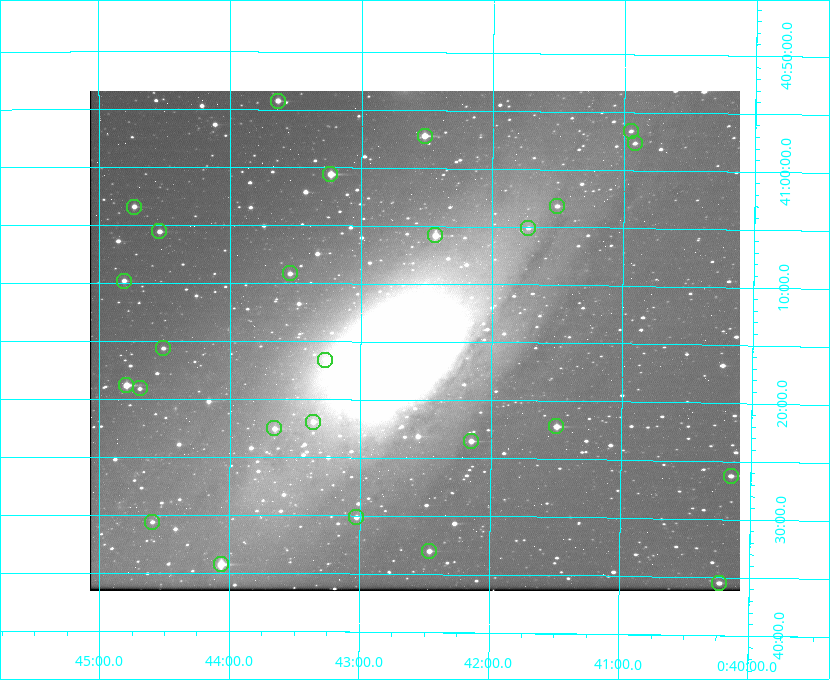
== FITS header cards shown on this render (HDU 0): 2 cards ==
NAXIS1  =                  650 / Width of table row in bytes
NAXIS2  =                  500 / Number of rows in table

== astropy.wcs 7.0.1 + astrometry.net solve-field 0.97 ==
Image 650 x 500 px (HDU 0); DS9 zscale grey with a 90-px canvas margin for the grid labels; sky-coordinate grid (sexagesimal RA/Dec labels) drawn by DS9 from the SOLVED WCS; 26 Tycho-2 reference stars matched to detected sources circled (green)
Header WCS: none
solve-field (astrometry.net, Tycho-2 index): SOLVED blind (the file carries no WCS)
Solved WCS: RA---TAN-SIP/DEC--TAN-SIP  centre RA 00:42:35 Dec +41:15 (10.65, +41.25 deg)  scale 5.18 arcsec/px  FOV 56.1' x 43.1'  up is +180 deg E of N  parity flipped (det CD > 0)
(file carries no celestial WCS; the grid is the blind solution)
Tycho-2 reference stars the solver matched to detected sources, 26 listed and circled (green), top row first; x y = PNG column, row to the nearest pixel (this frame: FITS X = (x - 90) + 1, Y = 500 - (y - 91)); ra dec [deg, ICRS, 3 dp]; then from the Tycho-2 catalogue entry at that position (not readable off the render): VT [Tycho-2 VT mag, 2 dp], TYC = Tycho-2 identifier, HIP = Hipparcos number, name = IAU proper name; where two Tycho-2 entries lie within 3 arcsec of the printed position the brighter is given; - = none
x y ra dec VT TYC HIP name
278 101 10.910 +40.904 10.39 2801-1024-1 - -
631 131 10.238 +40.944 11.79 2801-2058-1 - -
425 136 10.629 +40.954 9.37 2801-2009-1 3333 -
635 143 10.230 +40.961 11.47 2801-2047-1 - -
330 174 10.809 +41.009 9.29 2801-2078-1 - -
557 206 10.377 +41.053 11.36 2801-2079-1 - -
134 207 11.183 +41.057 10.65 2801-1540-1 - -
528 228 10.431 +41.085 11.65 2801-2062-1 - -
159 231 11.135 +41.093 10.71 2801-1503-1 - -
435 235 10.609 +41.097 10.73 2801-2063-1 - -
290 273 10.886 +41.153 10.99 2801-2037-1 - -
124 281 11.202 +41.163 10.95 2801-1544-1 - -
163 348 11.127 +41.260 11.28 2805-390-1 - -
325 360 10.818 +41.276 11.21 2805-2125-1 - -
126 385 11.198 +41.314 9.30 2805-117-1 - -
140 388 11.172 +41.318 11.25 2805-108-1 - -
313 422 10.841 +41.366 11.19 2805-2131-1 - -
556 426 10.374 +41.370 10.16 2805-213-1 - -
274 428 10.914 +41.376 10.74 2805-2142-1 - -
471 441 10.538 +41.392 10.59 2805-2135-1 - -
731 476 10.038 +41.438 10.94 2805-517-1 - -
356 517 10.757 +41.502 11.21 2805-2136-1 - -
152 522 11.148 +41.510 11.65 2805-2178-1 - -
429 551 10.616 +41.550 10.67 2805-2192-1 - -
221 564 11.016 +41.571 9.16 2805-2199-1 3447 -
719 583 10.058 +41.591 11.18 2805-663-1 - -